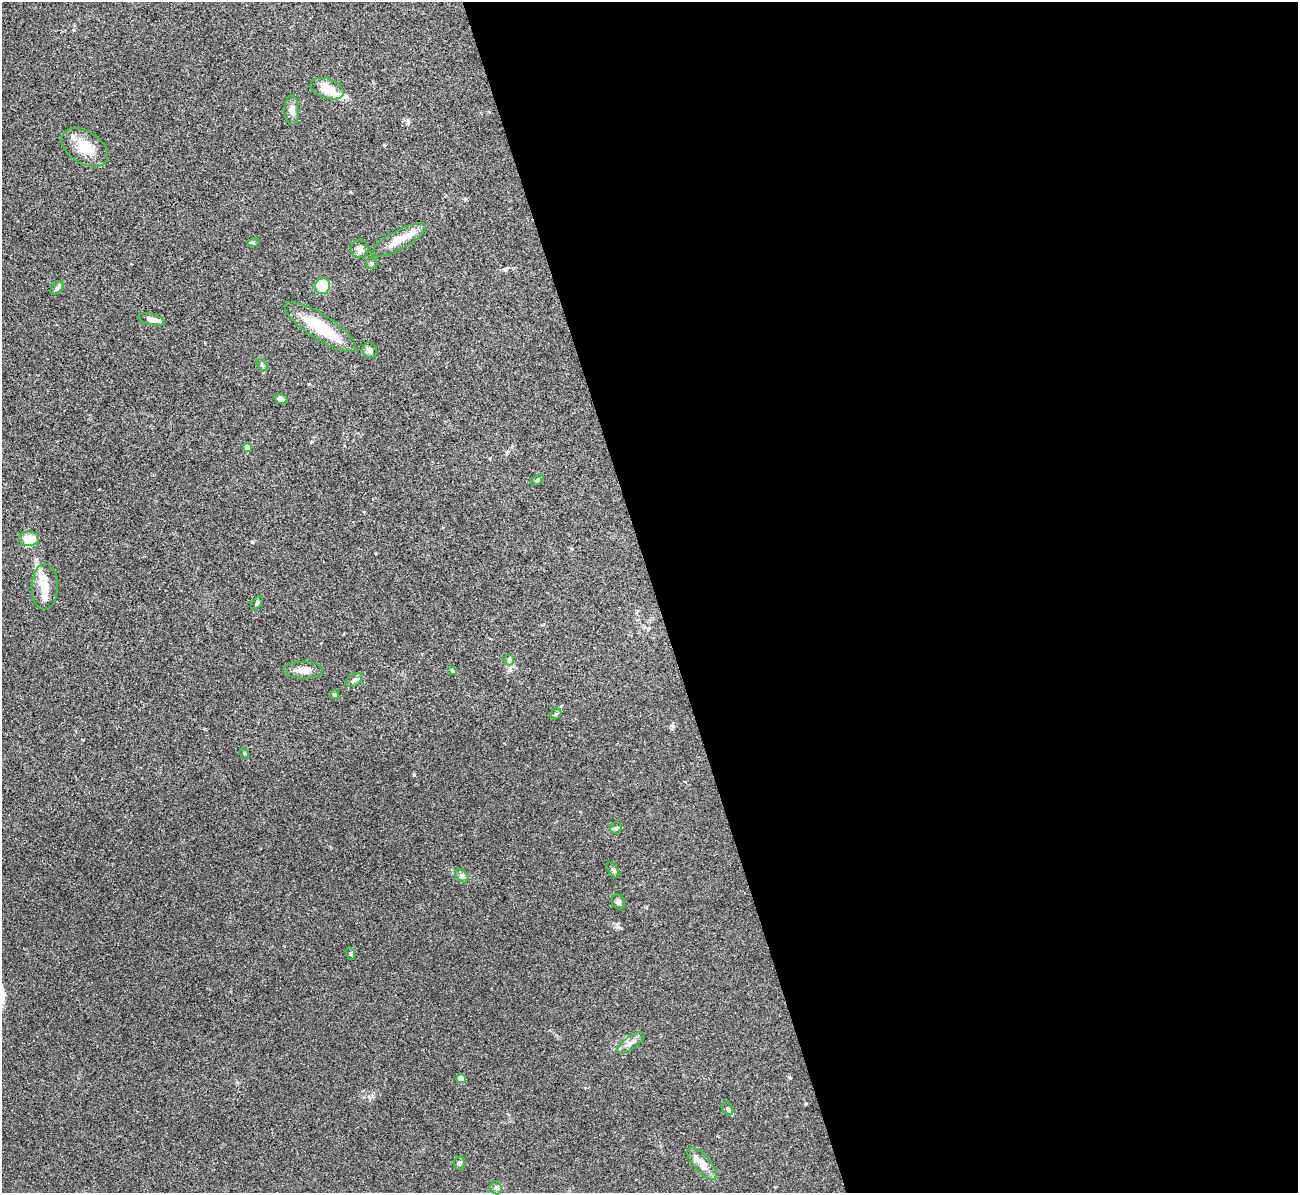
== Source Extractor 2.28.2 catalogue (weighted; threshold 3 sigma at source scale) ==
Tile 8 of 4 x 4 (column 4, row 2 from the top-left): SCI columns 3892-5187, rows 2527-3717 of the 5190 x 5175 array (HDU 1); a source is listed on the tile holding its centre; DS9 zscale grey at full resolution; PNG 1300 x 1195 px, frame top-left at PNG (2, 2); each listed source drawn as its Kron ellipse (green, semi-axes under 4 px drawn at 4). Shown black and unused: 50% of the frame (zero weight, under 3 of 4 exposures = <1% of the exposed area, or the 3 px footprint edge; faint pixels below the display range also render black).
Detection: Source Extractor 2.28.2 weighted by HDU 2 'WHT'; one run over the whole footprint, this tile lists its part. Background 0.0751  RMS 0.0058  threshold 0.026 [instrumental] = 3 sigma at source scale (4.5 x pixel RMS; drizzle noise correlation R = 1.50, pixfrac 1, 0.05/0.05 arcsec/px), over >= 5 px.
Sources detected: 40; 1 inside a brighter object's white glare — neither listed nor drawn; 2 inside a brighter listed object's ellipse — not listed separately; the other 37 listed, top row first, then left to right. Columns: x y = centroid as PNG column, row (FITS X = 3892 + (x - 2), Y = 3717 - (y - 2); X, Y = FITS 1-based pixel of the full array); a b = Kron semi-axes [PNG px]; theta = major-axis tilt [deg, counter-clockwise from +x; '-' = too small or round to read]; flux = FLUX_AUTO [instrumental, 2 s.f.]
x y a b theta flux
327 89 17 10 -18 10
292 110 15 7 -87 2.9
85 148 25 16 -32 12
398 240 31 9 28 9
253 243 6 4 17 0.73
360 249 9 8 - 2.3
372 263 6 5 - 1.1
322 286 8 7 - 15
57 288 8 5 45 1.3
152 319 13 5 -14 3.5
320 327 42 12 -33 24
370 350 8 7 - 2.6
262 365 7 4 -46 0.89
281 399 6 5 - 2.3
247 447 4 4 - 5.6
537 480 7 4 37 0.75
29 539 10 7 0 12
45 587 23 13 88 8.9
257 603 8 4 54 0.8
509 660 5 5 - 1
303 670 20 8 0 5.4
452 671 4 4 - 0.79
354 680 9 5 34 1.8
334 694 5 4 - 0.76
556 714 6 5 - 0.8
244 753 5 4 - 0.61
616 828 6 5 - 1
613 870 9 4 -58 1.2
462 876 8 5 -45 1.3
618 902 8 6 -59 1.7
351 954 6 4 -73 0.77
631 1043 16 6 35 3
461 1079 4 4 - 7.5
728 1109 7 5 -62 1.4
459 1163 6 5 - 1.2
702 1163 20 8 -49 7.5
496 1188 7 5 -67 1.3
Unlisted compact peaks at least as high as the median listed source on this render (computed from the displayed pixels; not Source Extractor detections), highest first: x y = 414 775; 252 542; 790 1078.